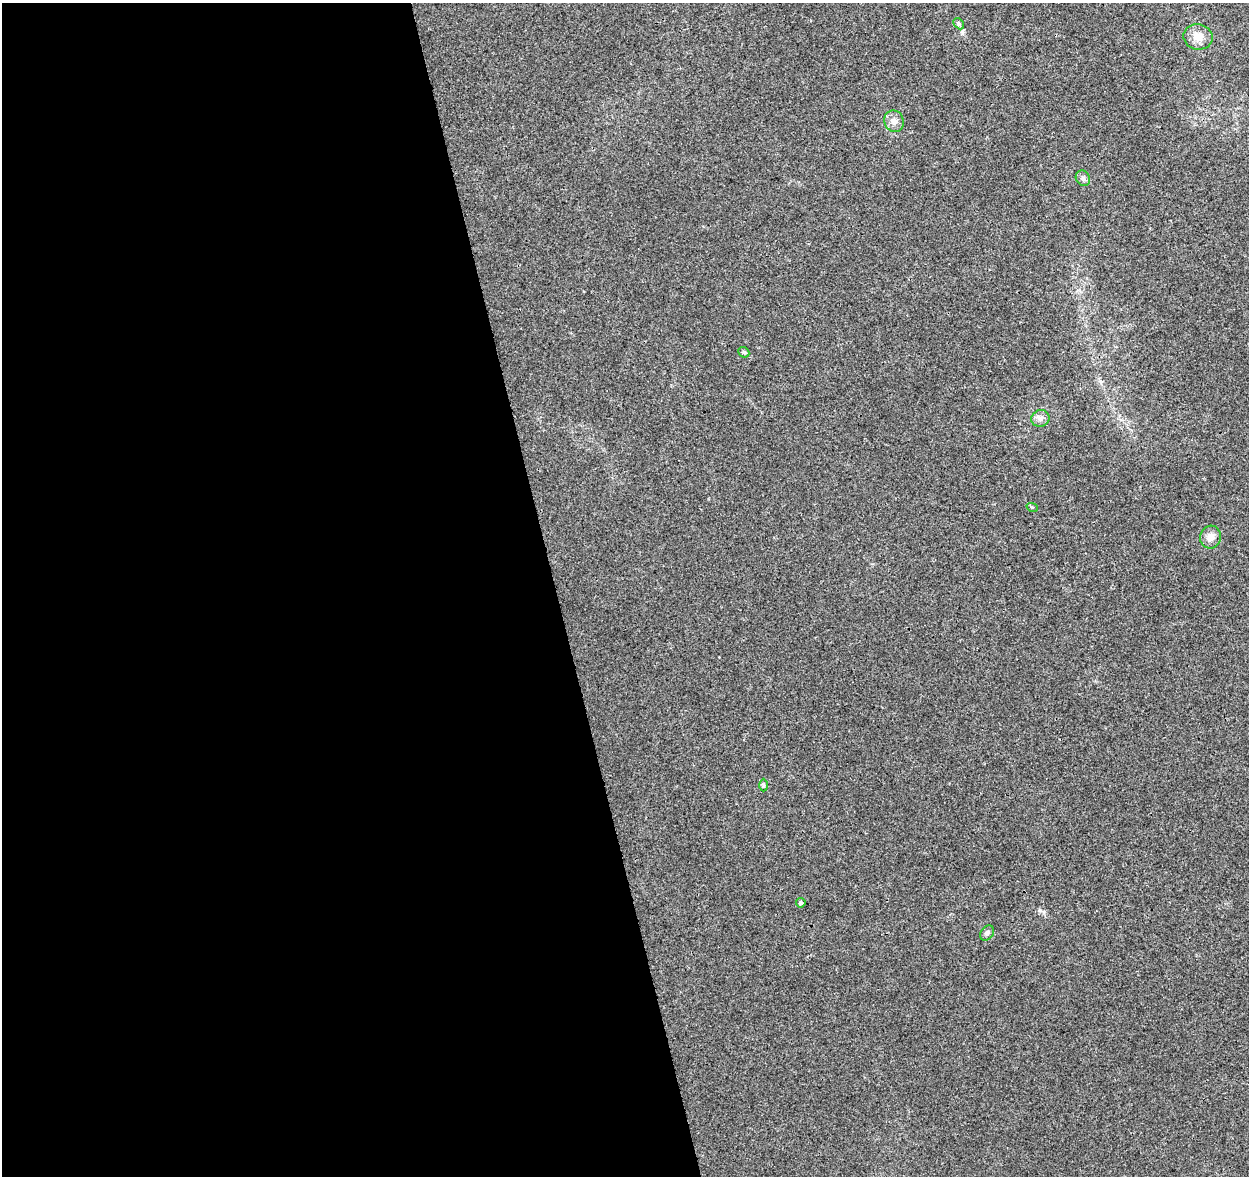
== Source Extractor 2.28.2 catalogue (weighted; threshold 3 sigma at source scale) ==
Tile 9 of 4 x 4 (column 1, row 3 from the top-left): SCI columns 58-1304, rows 1272-2445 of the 5100 x 4843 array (HDU 1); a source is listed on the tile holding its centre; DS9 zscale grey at full resolution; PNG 1251 x 1178 px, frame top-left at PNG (2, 3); each listed source drawn as its Kron ellipse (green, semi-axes under 4 px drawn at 4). Shown black and unused: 44% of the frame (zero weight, under 3 of 4 exposures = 5% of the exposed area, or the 3 px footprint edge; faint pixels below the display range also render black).
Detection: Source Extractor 2.28.2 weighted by HDU 2 'WHT'; one run over the whole footprint, this tile lists its part. Background 0.0053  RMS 0.0027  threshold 0.012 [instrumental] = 3 sigma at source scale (4.5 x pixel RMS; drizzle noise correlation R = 1.50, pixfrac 1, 0.0396/0.0396 arcsec/px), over >= 5 px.
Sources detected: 11; all 11 listed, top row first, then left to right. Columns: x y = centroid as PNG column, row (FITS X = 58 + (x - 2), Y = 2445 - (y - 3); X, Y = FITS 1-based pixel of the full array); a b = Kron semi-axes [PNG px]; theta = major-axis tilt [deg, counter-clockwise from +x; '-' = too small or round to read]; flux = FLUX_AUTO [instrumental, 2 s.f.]
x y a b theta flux
959 24 6 4 -47 0.45
1198 37 15 12 -11 3
894 121 11 9 -71 1.6
1083 178 8 6 -56 0.77
744 352 6 5 - 0.36
1040 418 9 8 - 1.2
1032 507 6 3 -18 0.29
1210 537 11 10 - 2
763 785 6 4 -90 0.37
801 903 5 4 - 0.68
987 933 8 6 50 0.86